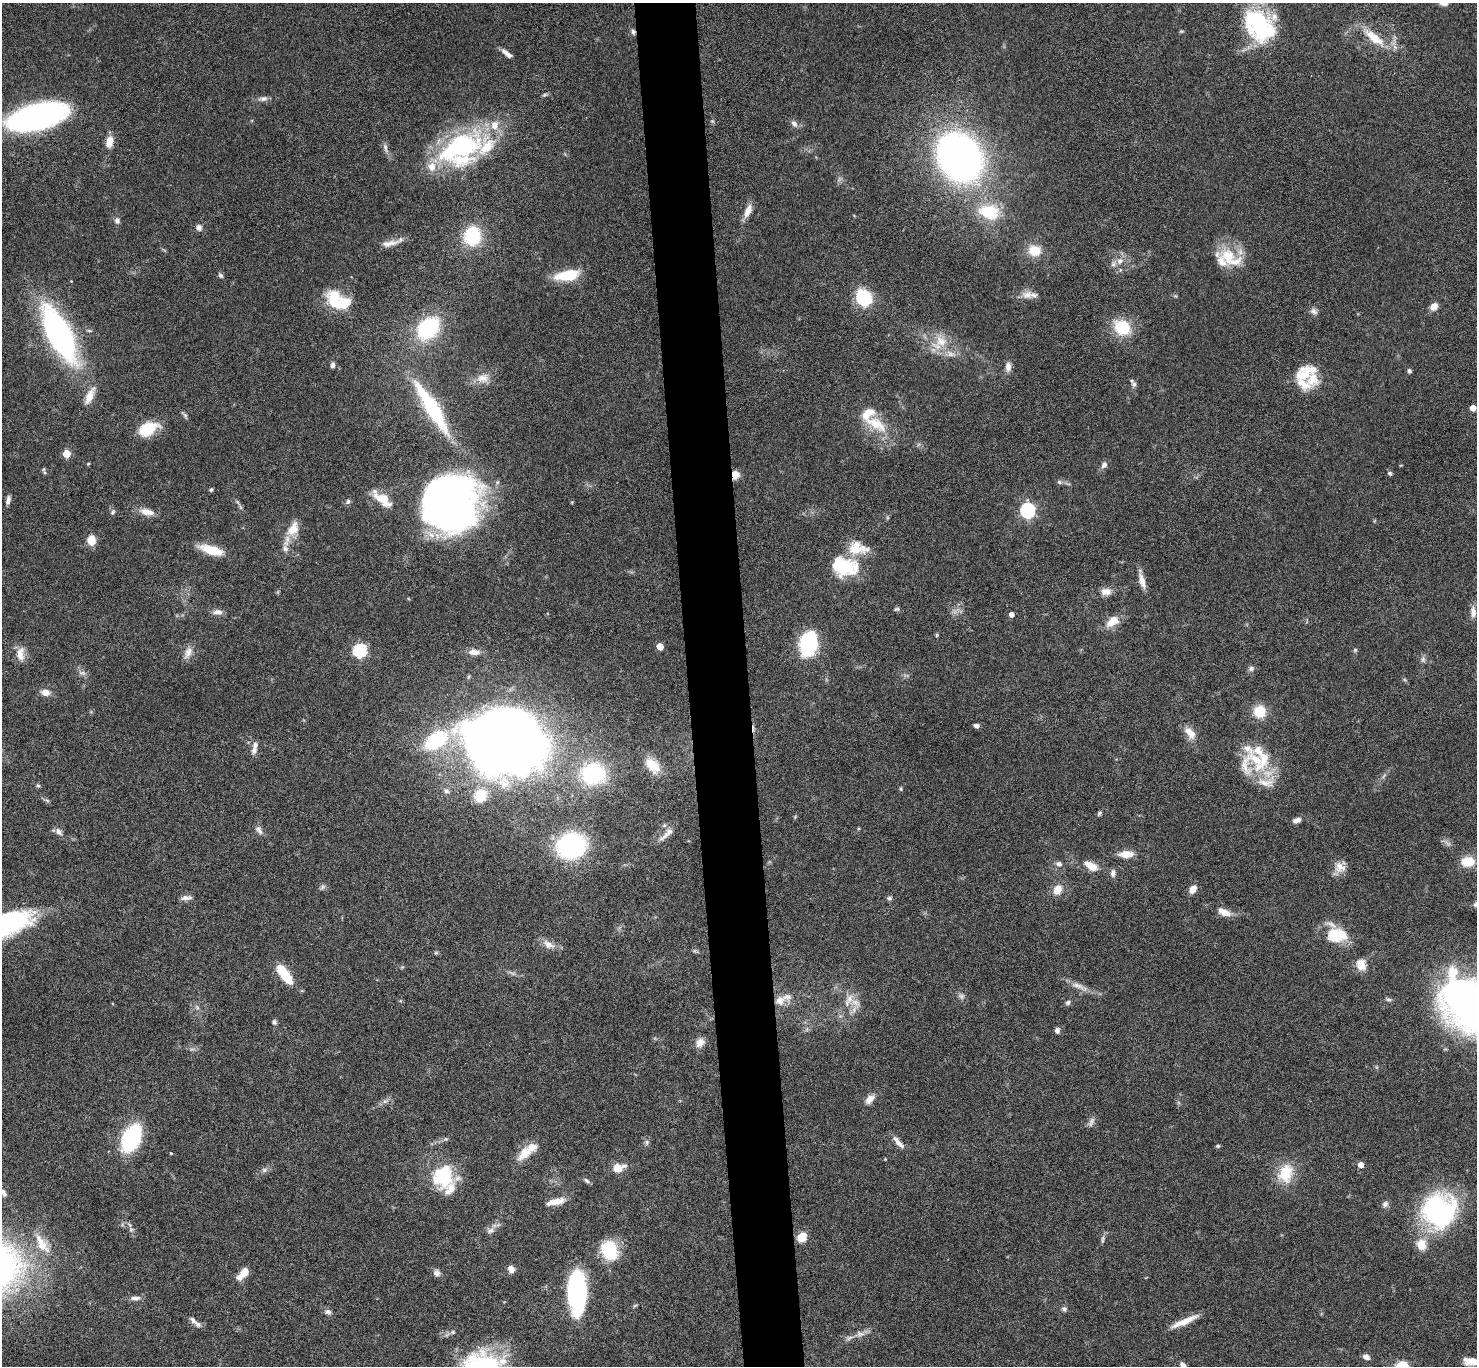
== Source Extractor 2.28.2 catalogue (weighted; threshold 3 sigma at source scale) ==
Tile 5 of 3 x 3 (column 2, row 2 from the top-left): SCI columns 1478-2952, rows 1546-2909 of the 4427 x 4397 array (HDU 1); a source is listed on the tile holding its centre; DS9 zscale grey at full resolution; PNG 1479 x 1368 px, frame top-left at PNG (2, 3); no overlay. Shown black and unused: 4% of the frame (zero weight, under 4 of 8 exposures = <1% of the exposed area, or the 3 px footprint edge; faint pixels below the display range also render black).
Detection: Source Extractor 2.28.2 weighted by HDU 2 'WHT'; one run over the whole footprint, this tile lists its part. Background 0.0434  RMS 0.0035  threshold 0.0145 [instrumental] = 3 sigma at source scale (4.09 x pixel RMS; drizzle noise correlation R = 1.36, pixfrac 0.8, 0.05/0.05 arcsec/px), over >= 5 px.
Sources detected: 218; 2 too faint to see at this stretch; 10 inside a brighter object's white glare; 1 cosmic-ray / hot-pixel residue — not listed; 26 inside a brighter listed object's ellipse — not listed separately; the other 179 listed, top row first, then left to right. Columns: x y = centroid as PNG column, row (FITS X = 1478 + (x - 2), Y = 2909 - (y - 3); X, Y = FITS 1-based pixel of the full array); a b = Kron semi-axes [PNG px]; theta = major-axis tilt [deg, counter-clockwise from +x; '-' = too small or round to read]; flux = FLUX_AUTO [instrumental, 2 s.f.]
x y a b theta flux
1444 3 9 7 -9 2.1
1260 26 42 34 -35 35
1181 31 6 4 -41 0.4
633 32 8 5 -79 0.87
1374 38 33 10 -39 8.5
507 54 15 5 -39 2
545 95 8 4 19 0.59
263 99 14 6 8 1.4
37 117 48 19 14 130
794 124 10 7 -49 1.5
109 142 12 7 77 4.7
460 147 60 30 25 54
385 148 15 5 -75 1.4
960 157 40 31 -53 180
748 211 17 8 65 3.2
989 212 24 17 -10 15
117 220 8 7 - 1.1
199 227 9 8 - 1.4
472 236 14 13 - 22
390 243 27 7 11 3.1
1034 250 14 12 -12 6
1228 256 28 22 -53 11
1120 261 10 8 43 2.3
220 275 6 5 - 0.76
567 275 27 11 9 11
1027 295 15 10 3 2.9
335 296 22 15 -20 9
864 298 9 8 - 32
1434 306 10 8 45 2.3
1314 311 10 7 -38 1.3
428 328 21 16 43 30
1122 328 18 15 -37 13
59 334 46 17 -63 110
941 341 19 16 -50 7.3
333 365 7 5 86 1
1008 367 12 7 89 1.9
1409 371 6 5 - 0.68
1304 373 27 19 44 7.8
483 378 17 12 4 3.6
1134 384 7 6 - 0.89
89 396 25 9 65 4.1
432 407 79 16 -58 31
1473 408 4 4 - 3.6
185 415 12 5 -53 0.74
876 424 38 15 -31 10
148 429 20 12 25 12
67 454 5 5 - 8.2
88 464 5 3 - 0.3
1104 465 10 7 56 1.3
43 469 7 4 -89 0.56
1390 473 6 5 - 0.63
735 475 9 8 - 3.3
1059 482 7 5 -22 0.74
211 490 5 4 - 0.52
382 499 25 10 -38 7.3
8 500 9 4 79 1.3
238 502 11 3 -54 0.71
348 502 7 5 55 0.82
450 503 47 43 -86 230
1027 510 7 6 - 68
113 512 9 5 61 0.75
147 512 19 8 -13 3.4
293 529 21 13 60 5.5
91 540 8 7 - 6.2
855 548 20 20 - 6.9
285 549 11 8 -67 1.8
211 550 30 10 -17 7.5
843 563 43 15 -16 12
1142 580 23 7 -75 3.1
1106 592 14 9 -2 2.6
896 609 9 3 18 0.44
218 612 13 7 -2 1.8
1473 612 16 7 -86 2.2
1011 614 4 4 - 2
1112 622 18 11 39 4.9
937 635 6 4 89 0.42
808 644 20 12 79 38
660 647 5 5 - 4.8
1355 650 6 6 - 0.49
360 651 6 6 - 49
474 652 15 8 -3 2.6
188 653 18 8 67 2.4
20 654 19 10 89 3.6
1423 659 9 6 -75 0.95
1251 668 8 7 - 0.99
82 673 11 4 -5 0.93
45 692 11 8 -13 2.3
1259 711 12 12 - 8
976 726 7 5 -10 1.1
1190 733 19 10 -47 3.8
436 740 33 19 33 24
513 743 36 23 -10 290
254 750 14 7 84 1.9
1256 759 38 17 -25 13
652 765 23 14 -46 7.3
593 774 23 21 -1 31
1266 782 30 15 3 6.4
38 786 6 5 - 0.51
901 789 6 4 85 0.43
446 791 7 6 - 1.1
480 795 16 15 - 8.5
1099 813 8 5 47 0.62
1297 820 11 6 21 1.5
259 830 13 7 -55 1.4
58 832 11 6 -49 1.4
664 836 20 7 40 2.4
571 846 23 19 19 50
1126 854 16 8 2 4.1
1468 862 15 11 5 6.5
1059 864 8 7 - 1.3
1091 866 19 9 -33 4.2
1340 867 16 14 53 3.5
1113 873 9 7 88 1.4
322 887 8 5 29 0.79
1058 889 11 8 61 4.3
1193 889 9 7 53 2.8
185 898 13 7 -2 1.5
889 898 7 6 - 0.77
1225 913 14 10 -11 2.8
1336 935 24 17 1 12
548 945 16 9 -33 3.1
1361 964 13 10 -70 4.1
284 974 21 8 -55 14
1078 986 20 7 -20 2.9
961 996 8 8 - 1.1
849 998 16 9 68 3.2
1388 999 8 5 -10 0.71
780 1001 16 13 36 4.6
1068 1002 7 6 - 0.81
1472 1005 63 43 -40 180
197 1008 6 4 72 0.55
274 1022 6 5 - 0.84
1057 1030 6 5 - 1.1
700 1042 11 9 46 2.6
870 1099 13 8 45 2.6
385 1101 7 6 - 0.99
1091 1122 15 6 67 1.3
131 1138 20 12 63 44
647 1142 8 6 90 0.84
899 1143 16 7 -44 2.1
1218 1146 6 5 - 0.47
171 1153 3 3 - 0.32
524 1153 21 12 46 6.1
885 1159 4 4 - 0.25
1361 1165 5 5 - 2.4
618 1168 15 9 15 4.4
264 1170 8 6 15 1
1286 1173 25 19 72 10
444 1177 13 13 - 29
587 1181 9 5 -37 0.8
450 1189 30 11 53 4.4
3 1193 11 6 -59 1.5
556 1201 21 7 12 3.9
1385 1204 8 7 - 1.1
1438 1211 26 25 - 76
131 1229 8 6 -69 0.84
490 1230 11 7 19 1.4
802 1237 11 9 40 4.2
1103 1239 12 4 78 0.83
42 1244 31 13 -58 7.5
1421 1245 12 10 -83 5.2
609 1250 18 13 -70 19
511 1269 9 7 -55 1.8
243 1273 15 7 47 5.1
437 1273 9 8 - 1.3
577 1293 33 14 -88 68
135 1298 13 6 0 1.6
1064 1309 7 7 - 0.82
328 1312 8 6 -3 1
1184 1321 35 6 24 5
195 1322 18 5 -41 1.6
453 1332 5 5 - 0.5
860 1334 12 7 -7 1.7
850 1338 11 5 19 1.2
1366 1357 7 6 - 1.6
1473 1361 19 10 2 4.3
481 1364 52 28 11 34
1183 1365 10 6 -51 1.3
1402 1365 12 9 -1 5.5
Overlapping masked pixels (flux is a lower limit): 2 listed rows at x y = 633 32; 735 475
Isophote crosses this tile's border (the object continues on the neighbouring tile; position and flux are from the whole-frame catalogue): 7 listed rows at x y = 1444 3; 1472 1005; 3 1193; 1473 1361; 481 1364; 1183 1365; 1402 1365